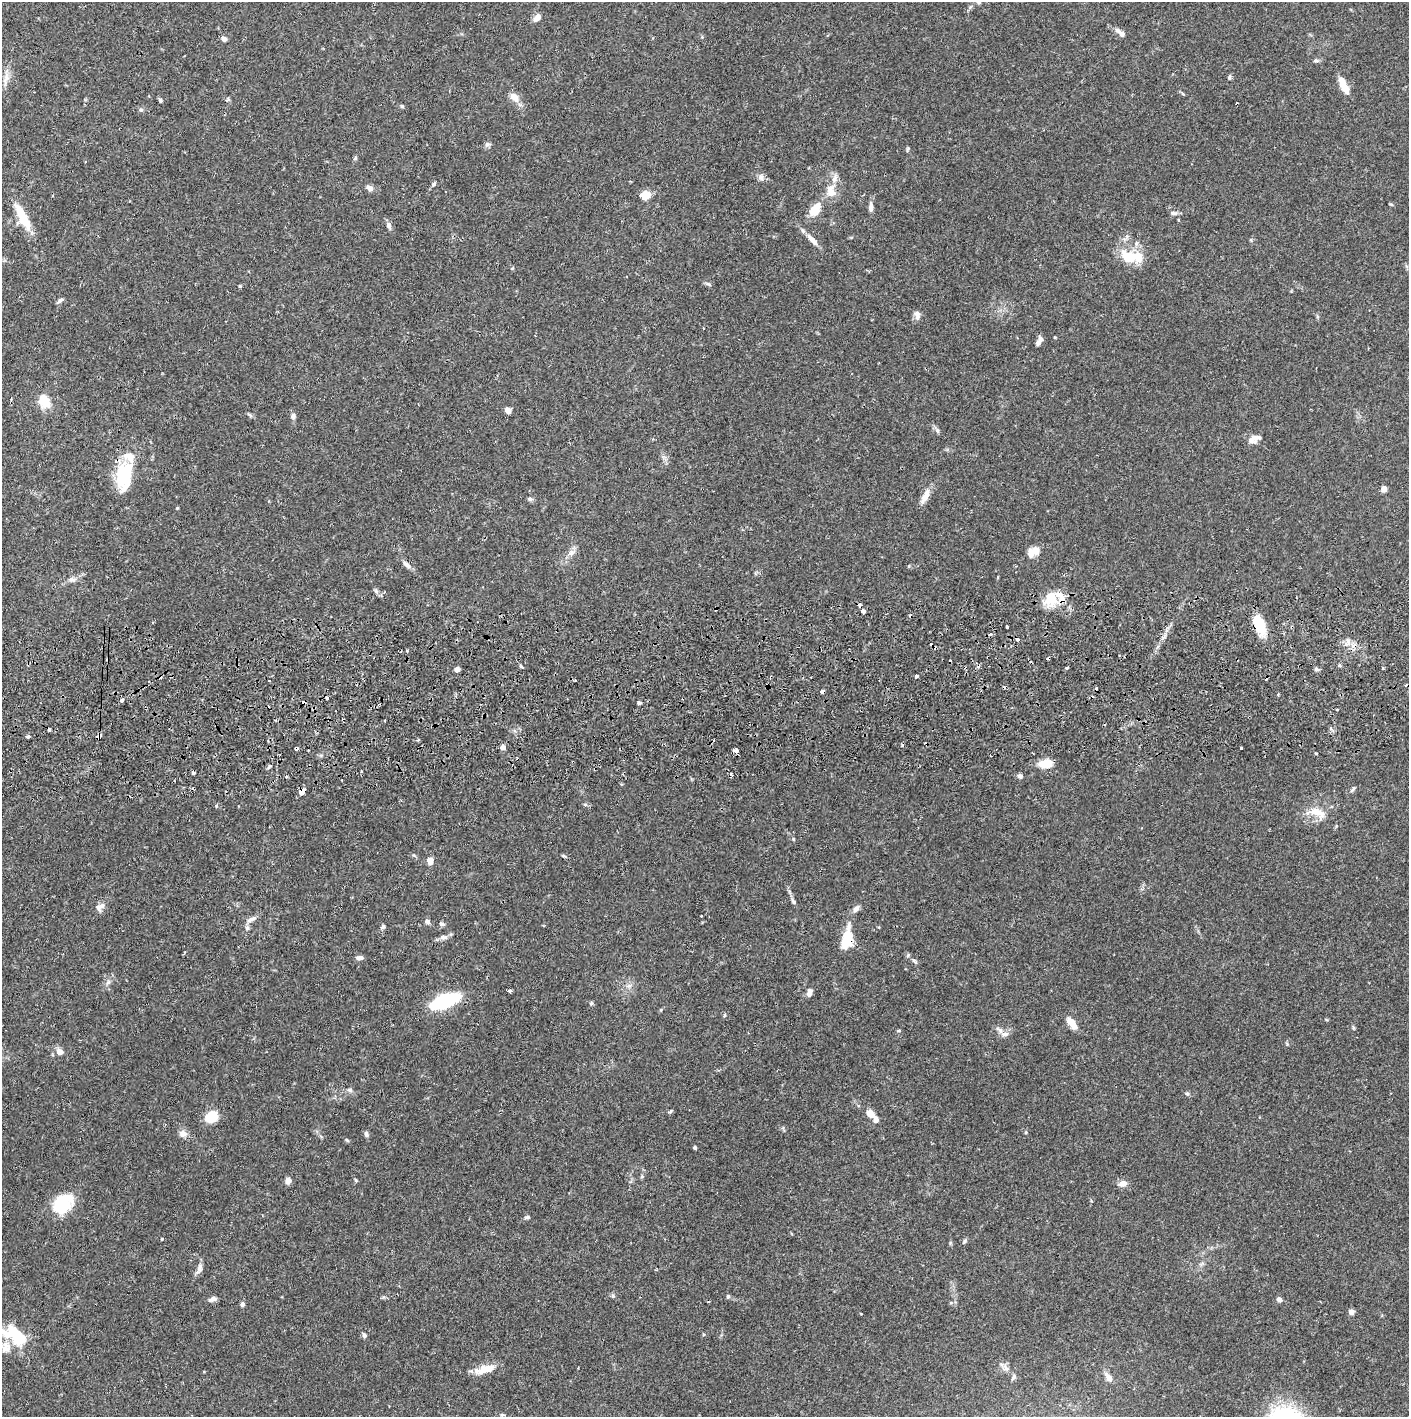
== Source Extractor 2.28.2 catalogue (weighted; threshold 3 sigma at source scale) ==
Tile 5 of 3 x 3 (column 2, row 2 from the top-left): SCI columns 1410-2816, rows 1471-2885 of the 4229 x 4358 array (HDU 1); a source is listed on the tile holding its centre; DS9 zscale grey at full resolution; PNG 1411 x 1419 px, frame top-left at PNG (2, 2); no overlay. Shown black and unused: <1% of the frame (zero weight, under 2 of 3 exposures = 3% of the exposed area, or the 3 px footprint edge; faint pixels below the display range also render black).
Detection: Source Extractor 2.28.2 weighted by HDU 2 'WHT'; one run over the whole footprint, this tile lists its part. Background 0.0678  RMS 0.0049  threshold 0.0219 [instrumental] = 3 sigma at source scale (4.5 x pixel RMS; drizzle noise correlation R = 1.50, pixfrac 1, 0.05/0.05 arcsec/px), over >= 5 px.
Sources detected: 172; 3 inside a brighter object's white glare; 26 cosmic-ray / hot-pixel residue — not listed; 5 inside a brighter listed object's ellipse — not listed separately; the other 138 listed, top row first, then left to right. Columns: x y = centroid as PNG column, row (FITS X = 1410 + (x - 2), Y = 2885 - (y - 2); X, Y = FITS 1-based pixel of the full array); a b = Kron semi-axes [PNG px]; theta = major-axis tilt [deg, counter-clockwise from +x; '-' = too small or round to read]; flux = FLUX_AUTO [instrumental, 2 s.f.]
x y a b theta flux
979 2 7 6 - 1.4
537 18 8 6 47 3.6
1118 30 8 6 -33 1.7
224 39 6 5 - 1.8
1316 60 9 5 3 1
1229 77 6 5 - 0.77
5 82 12 7 -86 2.5
1343 85 19 7 -64 7
514 97 15 9 -47 4.1
160 100 5 4 - 0.74
402 106 5 4 - 0.6
141 110 6 4 18 0.67
487 144 8 7 - 1.2
907 149 6 4 71 0.57
355 158 5 5 - 0.71
761 177 9 8 - 1.9
434 184 7 5 53 1
369 188 9 6 -26 2
831 191 17 11 -77 5.9
645 196 8 7 - 6.9
1391 204 6 3 -19 0.49
871 207 13 5 88 2.2
815 210 13 8 56 10
1174 213 10 5 -6 1.3
22 217 36 11 -63 13
1178 220 4 3 - 0.43
389 225 8 6 -74 1.7
812 240 20 7 -46 3.8
1130 257 20 12 -21 14
708 284 8 3 -31 0.75
240 286 4 4 - 0.49
60 300 9 5 34 1.2
917 314 10 7 -77 2.3
1039 341 10 5 59 2.3
11 399 3 3 - 0.43
44 401 13 9 -65 11
508 410 7 5 -61 2.6
293 416 7 7 - 1.5
937 430 8 4 -59 1.1
1254 439 16 9 23 3.5
127 478 45 13 82 16
1384 489 4 4 - 4.1
925 496 22 7 63 4.3
530 499 8 5 -1 0.99
177 508 4 3 - 0.39
1033 552 16 10 32 5
571 553 9 8 - 2.4
406 564 13 6 -46 2.3
909 566 5 4 - 0.49
71 579 9 6 33 1.6
376 591 8 5 -46 1.1
1051 599 20 17 68 12
863 611 4 4 - 3.2
1259 624 23 11 -68 13
1007 627 3 3 - 0.66
990 634 5 4 - 0.72
407 651 4 3 - 0.51
1067 668 4 3 - 0.62
1383 668 3 3 - 0.99
457 669 5 5 - 1.5
916 676 4 3 - 2
575 680 2 2 - 0.5
821 691 3 3 - 6.1
122 700 4 3 - 2.7
639 703 4 4 - 0.86
28 736 4 3 - 1.7
99 736 5 3 - 5.5
418 740 3 3 - 0.69
503 747 6 5 - 1.8
1241 748 3 3 - 1.3
736 751 3 3 - 19
1316 753 3 3 - 0.94
1046 763 10 6 8 12
269 767 8 3 45 0.68
193 773 4 3 - 10
1020 776 6 5 - 1.5
286 777 3 3 - 0.57
1353 789 9 4 54 0.87
302 792 6 4 46 16
585 804 5 5 - 0.77
216 806 5 3 - 0.49
1317 813 29 14 -22 9
793 839 5 3 - 0.47
564 856 6 4 -43 0.63
430 861 7 7 - 3.4
793 901 9 5 -65 1.2
100 907 13 8 35 2.8
856 909 10 6 51 1.9
251 919 17 6 26 2.4
427 922 8 6 -33 1.2
442 924 6 5 - 1.3
383 927 6 5 - 1
247 928 6 5 - 0.99
443 937 10 6 8 2
847 939 21 10 81 16
359 958 9 5 3 1.6
914 961 15 4 -42 1.4
108 982 7 5 45 1.2
629 986 8 6 7 1.6
510 991 3 3 - 1.6
809 993 9 5 70 2.6
444 1001 20 8 21 62
591 1003 5 4 - 0.67
725 1015 4 4 - 0.95
1071 1023 14 7 -51 5.8
1353 1028 5 4 - 0.6
899 1030 5 3 - 0.49
1005 1034 12 6 6 2.2
60 1052 9 7 -38 3.1
349 1090 8 5 -26 1.2
1187 1093 6 5 - 0.83
670 1111 6 4 42 0.78
870 1113 9 6 -42 4.7
211 1117 12 10 38 12
183 1134 11 10 - 2.6
366 1134 7 5 -72 1.3
347 1140 6 4 -44 0.65
695 1148 4 3 - 0.7
642 1176 6 4 72 0.64
288 1180 5 5 - 3.7
1123 1183 11 8 19 2.9
62 1204 23 16 47 23
527 1217 7 4 14 0.83
162 1239 3 3 - 2.4
965 1241 6 5 - 0.79
199 1268 14 7 68 2.5
728 1296 6 4 75 0.74
213 1299 10 6 23 1.7
1279 1299 6 5 - 1.8
242 1304 5 5 - 1.6
1351 1312 5 5 - 2.5
364 1335 6 5 - 1
18 1338 27 14 -55 18
5 1347 21 15 -35 6.8
1006 1368 12 5 -46 1.8
485 1369 25 9 16 7.6
1013 1377 7 5 52 0.98
1109 1378 12 6 -55 3.4
Overlapping masked pixels (flux is a lower limit): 6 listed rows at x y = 1051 599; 1259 624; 821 691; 99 736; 302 792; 847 939
Isophote crosses this tile's border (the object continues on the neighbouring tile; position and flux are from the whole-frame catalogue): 2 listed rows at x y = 979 2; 5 1347
Unlisted compact peaks at least as high as the median listed source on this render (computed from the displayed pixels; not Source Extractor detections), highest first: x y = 356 1180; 521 666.